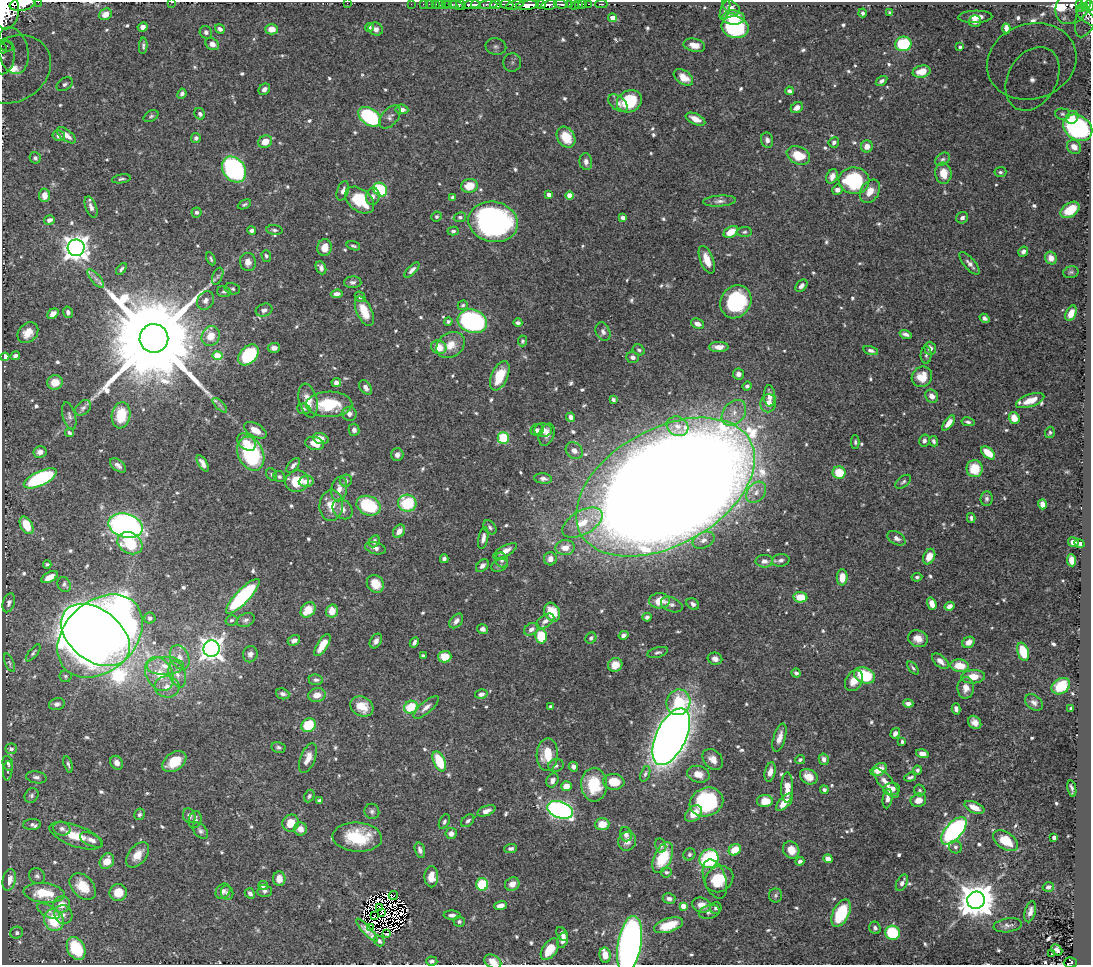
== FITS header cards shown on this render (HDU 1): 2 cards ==
NAXIS1  =                 1089
NAXIS2  =                  963

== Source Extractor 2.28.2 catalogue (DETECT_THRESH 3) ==
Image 1089 x 963 px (HDU 1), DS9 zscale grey, 1 PNG px = 1 image px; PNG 1093 x 967 px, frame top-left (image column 1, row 963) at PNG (2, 2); each listed source drawn as its Kron ellipse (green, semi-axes under 4 px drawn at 4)
Background 0.919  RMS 0.014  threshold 0.0423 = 3 sigma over >= 5 px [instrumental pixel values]
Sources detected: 718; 9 with non-positive FLUX_AUTO (blend fragments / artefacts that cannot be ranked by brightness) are neither listed nor drawn; of the other 709, the 500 brightest by FLUX_AUTO listed and drawn (209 fainter detections omitted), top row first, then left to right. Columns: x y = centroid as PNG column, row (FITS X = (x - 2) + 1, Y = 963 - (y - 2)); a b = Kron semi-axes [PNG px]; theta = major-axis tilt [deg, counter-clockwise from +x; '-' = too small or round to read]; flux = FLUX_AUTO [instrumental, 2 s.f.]
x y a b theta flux
38 2 2 2 - 25
172 2 3 2 - 44
347 3 2 2 - 98
22 4 13 6 12 2200
411 4 2 2 - 11
423 4 2 2 - 11
429 4 2 2 - 12
436 4 2 2 - 17
440 4 2 2 - 14
445 4 2 2 - 15
448 4 3 2 - 11
471 4 8 3 6 1100
506 4 7 3 -8 330
541 4 5 3 - 490
561 4 7 3 -3 210
569 4 3 3 - 180
579 4 3 3 - 51
583 4 2 2 - 7.4
589 4 3 2 - 21
601 4 6 2 0 13
1079 4 3 3 - 140
452 5 3 2 - 68
457 5 7 4 -20 560
461 5 5 3 - 450
476 5 5 3 - 470
488 5 9 4 2 260
496 5 6 3 2 1200
515 5 9 4 19 580
527 5 11 4 5 2600
549 5 8 4 8 1200
1073 5 21 15 53 400
1089 5 6 3 -80 380
574 6 2 2 - 15
1085 6 4 3 - 59
731 7 10 6 -32 4.5
1081 8 4 3 - 84
6 10 19 13 88 6900
725 10 10 4 70 2.4
1088 12 26 10 72 250
863 13 4 4 - 1.9
890 13 4 3 - 1.9
105 14 6 5 - 13
975 17 17 6 2 12
1086 17 13 5 -40 210
613 18 4 4 - 9.8
733 18 11 7 -2 19
975 21 6 5 - 6.6
143 27 5 4 - 6
369 27 4 4 - 2.7
735 27 13 11 -12 120
1006 28 5 3 - 2.8
220 29 5 4 - 3.4
272 29 6 5 - 9.1
376 29 7 6 - 4.3
206 32 6 6 - 2.7
212 44 7 5 -28 7.4
903 44 8 7 - 52
694 45 11 6 -12 9.4
7 46 7 5 -13 2.7
143 46 8 3 87 2
496 47 10 8 -12 4.5
960 47 3 3 - 2.3
3 48 5 2 - 8.4
13 51 24 15 -76 17
4 58 17 10 77 7.6
1032 61 45 37 18 100
512 62 9 9 - 5.3
14 69 39 32 33 73
922 72 9 6 12 17
683 77 11 7 -35 12
1032 79 34 24 61 50
882 81 6 4 35 2.9
65 84 9 6 33 3.3
264 89 6 5 - 4
789 91 4 4 - 2.7
182 94 5 4 - 3
629 101 13 10 27 46
618 103 11 6 -37 4.7
797 108 6 5 - 6.2
402 109 6 5 - 4.4
200 114 6 5 - 2.9
1062 114 7 5 -4 2
151 116 8 5 30 2
370 117 13 8 -36 110
390 117 13 8 50 4.2
1072 117 7 6 - 7.1
695 119 10 5 -25 8.9
1078 128 15 12 -32 150
66 135 11 5 -37 7.5
59 136 6 5 - 3.2
566 137 11 8 -58 21
196 138 5 5 - 2.5
767 140 8 6 -76 4.2
265 142 7 6 - 12
834 142 5 5 - 2.6
867 146 6 6 - 6.9
1074 147 8 6 -43 9.1
798 155 12 8 -24 26
35 158 6 5 - 2.3
942 159 8 5 36 2.6
586 162 8 6 -84 4.3
234 169 14 10 -51 210
1000 172 6 5 - 1.8
943 173 10 8 -83 13
832 176 7 5 67 5.4
121 179 9 4 9 2.2
854 181 15 13 -7 72
470 186 8 6 11 16
380 190 7 6 - 71
837 190 5 5 - 6
343 191 10 5 71 4.5
870 191 12 9 57 10
45 195 7 5 86 9.3
549 195 4 4 - 7.2
570 195 4 4 - 15
373 196 8 6 80 3.8
453 197 4 3 - 2
360 200 16 11 -39 38
719 201 16 5 4 4.7
244 204 7 4 25 1.8
91 207 11 5 -70 4.5
1070 210 10 6 35 22
197 212 5 5 - 2.8
437 216 5 5 - 1.9
460 217 6 5 - 2
623 218 4 4 - 4.9
962 218 6 5 - 3.4
49 220 5 4 - 4.6
493 222 25 20 -11 250
252 230 4 3 - 2.7
274 230 8 4 -6 2.2
453 231 6 4 -4 2
731 232 8 5 31 15
744 232 7 5 3 2
353 246 7 4 -17 1.8
76 248 8 8 - 940
325 248 8 7 - 12
1023 252 5 4 - 3.5
266 256 6 5 - 1.9
1051 258 6 5 - 8.3
211 259 7 4 -63 1.8
707 260 14 6 -69 12
248 262 9 8 - 6.8
969 263 14 5 -49 4.5
321 268 7 5 -64 3.7
121 269 7 4 52 2.1
412 270 10 4 45 3.8
1071 272 8 5 15 2
218 276 9 5 67 2.2
96 279 11 4 -49 3.8
353 282 8 6 1 3.3
801 286 7 5 48 3.7
232 289 8 5 -13 2.1
224 292 7 5 -8 2.1
337 294 6 4 6 4.6
360 297 6 5 - 2.6
205 300 10 8 59 4.8
736 302 17 15 57 94
463 305 5 4 - 1.9
264 310 8 6 19 3.4
364 311 16 7 -65 20
68 312 6 5 - 3.5
1071 313 8 5 67 10
53 314 6 4 39 7.6
984 318 5 4 - 2.9
448 321 4 4 - 2.5
472 321 15 11 -19 170
518 323 4 4 - 2.4
697 324 7 5 -23 5.5
603 332 10 7 -67 4
28 333 12 9 44 13
905 334 6 3 -17 3.2
211 336 10 9 - 15
154 338 14 14 - 34000
522 341 5 4 - 1.9
450 345 15 12 36 12
439 347 8 6 -27 14
719 347 10 5 -1 7.9
274 348 6 5 - 3.7
930 348 7 5 -87 4.8
639 350 6 5 - 2.1
871 351 7 4 -15 3
248 355 12 8 47 73
926 355 8 5 87 2.3
15 356 5 4 - 3.4
217 356 5 4 - 28
5 357 4 4 - 6.4
633 357 6 5 - 3.5
739 374 5 5 - 4.5
500 376 15 8 65 24
922 377 11 9 44 17
55 382 8 7 - 12
336 382 4 4 - 3.9
747 386 4 4 - 2.6
365 387 8 5 -54 4.4
770 396 11 5 -86 6.5
932 396 7 6 - 7.1
308 400 17 9 -77 13
613 400 4 3 - 2.2
1030 401 15 6 20 13
768 403 9 8 - 9.8
329 404 23 12 1 40
220 405 9 3 -45 2
83 408 9 6 40 3.1
304 409 6 5 - 1.9
734 413 14 10 51 11
349 414 7 7 - 4.2
121 415 13 9 80 29
69 416 14 6 -76 3.9
571 417 4 4 - 4.6
1014 418 6 5 - 12
968 422 6 4 -12 2.3
948 423 9 4 52 7.2
677 426 11 9 -27 8.5
255 430 12 6 -30 12
354 430 6 5 - 3.5
537 430 6 6 - 3.3
543 430 9 6 -4 9.1
1050 432 6 4 71 1.9
69 433 5 4 - 2
547 435 11 7 70 6
321 438 8 5 -18 7.6
503 438 6 5 - 46
924 440 6 5 - 2.3
933 441 5 4 - 2.1
247 442 10 7 -40 8.9
855 442 7 4 -89 1.9
315 443 9 6 -10 11
574 451 9 7 -46 4.8
40 452 6 6 - 5.3
988 453 8 5 -40 15
251 454 17 12 -64 99
397 455 6 6 - 4
203 463 9 4 -59 5.6
118 465 9 5 -39 4
293 465 9 5 49 3.1
975 469 8 8 - 25
839 473 6 6 - 25
272 474 6 5 - 1.8
279 477 6 5 - 1.9
40 478 18 7 25 120
543 479 9 5 -6 3.3
297 481 11 10 - 25
306 481 7 5 5 7.1
346 481 6 6 - 2.5
903 482 9 5 37 2.2
665 487 97 58 29 7200
339 489 12 8 79 6.6
756 492 12 8 50 7.8
987 499 7 6 - 2.9
407 503 9 8 - 50
1042 504 5 4 - 7.8
331 505 15 11 85 15
368 506 12 9 -22 70
343 509 11 8 -44 5.7
971 518 5 4 - 2.1
582 523 22 12 30 23
27 525 9 6 -62 22
126 526 17 12 -14 340
490 527 8 5 -52 2.2
399 531 7 5 54 7.6
483 538 11 4 79 4.2
896 538 10 6 -31 4.6
703 540 11 7 24 6.6
374 541 6 5 - 2.9
1073 542 5 4 - 6.2
130 543 13 10 -30 41
1080 543 5 3 - 3.2
565 547 10 7 6 11
375 548 10 6 -14 3.8
505 551 13 5 28 8.3
929 557 8 5 65 9.7
444 559 4 4 - 3.1
550 559 6 6 - 6.9
501 560 7 6 - 3.2
781 560 9 6 10 3.9
1072 560 6 4 -83 14
764 561 9 6 0 5.3
47 564 4 3 - 1.8
500 565 9 6 28 2.6
482 566 7 5 46 3.6
50 577 9 5 28 11
842 577 8 5 89 15
917 577 5 4 - 1.9
64 584 8 6 -62 2.6
375 584 9 8 - 16
243 596 23 7 46 120
800 597 7 5 -7 20
659 601 10 7 2 16
9 603 10 5 71 3.2
693 604 7 5 -35 3.3
932 604 6 4 -73 8.6
672 605 11 7 -21 3.9
950 606 5 4 - 4.5
308 610 8 6 46 20
332 611 6 6 - 14
552 612 10 7 -62 25
647 617 4 4 - 4
150 618 6 5 - 3.2
231 620 6 5 - 1.8
246 620 9 6 23 3
456 621 8 5 50 4.9
545 621 10 6 33 4.9
483 629 6 4 -13 3.4
531 629 8 5 31 4
95 635 38 25 -37 1700
623 635 5 4 - 3
100 636 48 35 43 2800
541 636 7 5 -78 37
591 638 6 5 - 2.4
918 639 10 8 -19 9.8
294 640 6 5 - 3.9
376 641 8 5 58 4
414 642 5 3 - 2.8
969 642 6 5 - 7.8
322 645 13 5 58 13
211 649 8 8 - 700
658 652 10 5 15 2.5
1023 652 9 5 -72 28
33 653 10 4 51 2.1
250 654 8 7 - 4.1
423 656 4 3 - 2.4
180 657 12 9 -64 8.9
445 657 6 6 - 16
715 659 7 6 - 4.1
940 661 10 5 -41 5.5
9 663 10 4 -67 1.9
615 665 7 6 - 13
165 666 18 9 0 14
960 666 9 6 -8 18
913 668 7 4 -49 2
796 673 5 4 - 2.6
159 674 18 13 -61 21
177 674 13 8 -72 7.3
65 676 6 6 - 1.8
865 676 11 7 -22 57
973 677 12 6 3 15
316 680 7 5 -6 2.5
854 681 11 8 60 11
1061 686 10 7 34 33
167 687 12 10 -6 9.6
966 688 11 8 88 8.3
283 694 7 5 -20 3.9
481 694 6 5 - 3.9
317 695 9 7 9 9.3
678 702 13 12 - 33
1034 702 10 7 -37 4.2
908 703 5 4 - 4
57 704 8 6 13 3.8
362 706 12 9 -29 16
411 707 7 6 - 30
426 707 16 6 41 6
550 707 4 3 - 1.9
1071 708 4 3 - 1.8
956 709 6 4 -75 3.6
975 722 7 6 - 6.6
308 725 7 6 - 37
895 733 5 4 - 5
671 737 30 15 64 1500
779 738 14 6 73 7.5
902 742 3 3 - 1.8
278 747 7 5 -13 2.2
11 749 6 5 - 3.5
922 754 6 4 -15 5.2
547 755 16 10 86 23
308 758 16 7 67 9.8
713 759 12 8 -46 8.5
824 759 6 5 - 3.6
800 760 5 4 - 1.8
439 761 10 5 -66 38
174 762 13 9 35 23
8 763 7 5 -75 3.4
117 763 7 6 - 5.7
68 764 8 3 -74 2.1
556 766 8 6 18 2.6
573 767 5 4 - 3.6
879 770 9 5 28 15
917 770 4 4 - 1.9
8 771 10 5 83 2.2
770 772 10 5 77 6.6
645 774 8 4 70 2.3
698 774 11 8 -14 11
36 777 10 6 -10 4.1
809 777 9 7 -31 9.9
910 777 6 3 19 2.1
552 780 7 5 59 3.7
614 782 11 8 -4 23
886 783 18 6 -51 9.8
594 785 17 13 -87 35
566 786 5 5 - 11
787 788 15 6 89 15
892 789 8 6 6 7.4
1072 789 8 3 -79 2.6
824 790 4 4 - 2.2
920 791 6 5 - 1.9
32 795 8 6 49 2.7
309 796 6 4 63 2
887 799 10 4 82 4.6
918 800 8 6 20 8.3
319 801 4 3 - 3.2
765 801 8 6 1 16
706 802 17 14 21 120
784 802 11 5 44 14
974 807 10 5 -24 11
560 810 13 8 -20 260
372 811 8 7 - 2.9
486 811 9 5 22 5.6
139 814 6 5 - 2.2
694 814 10 7 43 14
189 816 7 6 - 4
195 820 9 6 75 4.3
468 821 7 5 43 2.8
444 822 8 5 63 2.2
291 823 9 8 - 18
32 824 9 5 5 2.7
602 824 7 6 - 14
62 829 8 7 - 3.8
300 829 6 6 - 7.2
200 831 9 6 -49 2.9
954 831 17 8 49 220
451 834 6 5 - 6
626 834 7 5 -73 4.3
75 836 27 10 -20 24
357 837 25 14 -3 45
1054 838 4 3 - 2.6
91 840 12 6 -24 5.3
627 841 9 9 - 6.4
1006 841 14 8 -33 23
661 845 7 5 -78 3
955 847 6 6 - 2.3
511 848 6 4 3 2.6
420 850 8 5 -75 3.7
735 850 6 5 - 20
791 850 9 7 -52 13
689 854 6 5 - 2.1
137 855 15 9 51 12
663 857 16 8 65 41
709 859 10 9 - 100
828 859 5 4 - 6.5
107 861 8 6 51 14
800 861 4 4 - 3.2
666 872 5 5 - 2.3
37 876 8 7 - 3
431 877 10 7 89 11
279 879 7 6 - 8.5
715 879 20 11 -71 18
719 879 15 12 33 18
9 880 11 6 77 9.1
902 883 9 5 62 3.8
482 884 6 6 - 40
512 884 7 6 - 6.7
263 885 4 4 - 3.8
83 886 15 10 -46 23
1048 887 5 4 - 3.4
223 891 8 6 45 3.7
265 891 7 6 - 3.1
118 892 8 8 - 16
44 893 20 9 -6 37
227 893 7 6 - 2.8
250 893 5 4 - 3.5
393 895 4 3 - 5.6
775 895 7 6 - 2.2
669 899 6 5 - 2.9
976 900 9 8 - 2500
61 905 9 8 - 11
702 905 9 7 -19 8.5
500 906 6 4 18 7
683 906 4 4 - 12
380 907 3 2 - 3.5
716 908 6 5 - 2.3
49 911 12 6 -26 4.2
709 912 11 6 16 3.3
1030 912 11 5 75 5.8
382 913 2 2 - 2.8
841 913 15 8 64 52
63 915 9 8 - 5
452 915 8 4 -1 3.2
374 916 2 2 - 2.2
54 920 11 9 -62 38
459 921 6 5 - 1.9
669 925 15 7 17 21
1008 925 14 7 8 4.2
370 927 3 3 - 8.6
875 928 6 5 - 3.2
367 930 15 4 -48 6.7
17 933 6 6 - 2.3
893 933 7 7 - 57
387 934 3 2 - 4.8
562 934 7 5 -56 3.6
563 940 8 5 72 7.7
379 941 6 4 -49 2.4
629 944 29 11 80 580
76 949 12 8 -63 54
550 949 12 7 56 22
1057 950 6 4 -43 3.7
1051 954 3 2 - 3.1
605 955 7 5 -80 9.9
432 961 5 4 - 3.8
493 962 9 6 -28 9.9
1070 962 6 5 - 66
At the frame edge (FLAGS 8, measured only in part): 11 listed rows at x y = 38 2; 172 2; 347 3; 22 4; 1089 5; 6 10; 3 48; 4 58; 629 944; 493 962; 1070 962
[209 fainter detections neither listed nor drawn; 9 non-positive-flux detections neither listed nor drawn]